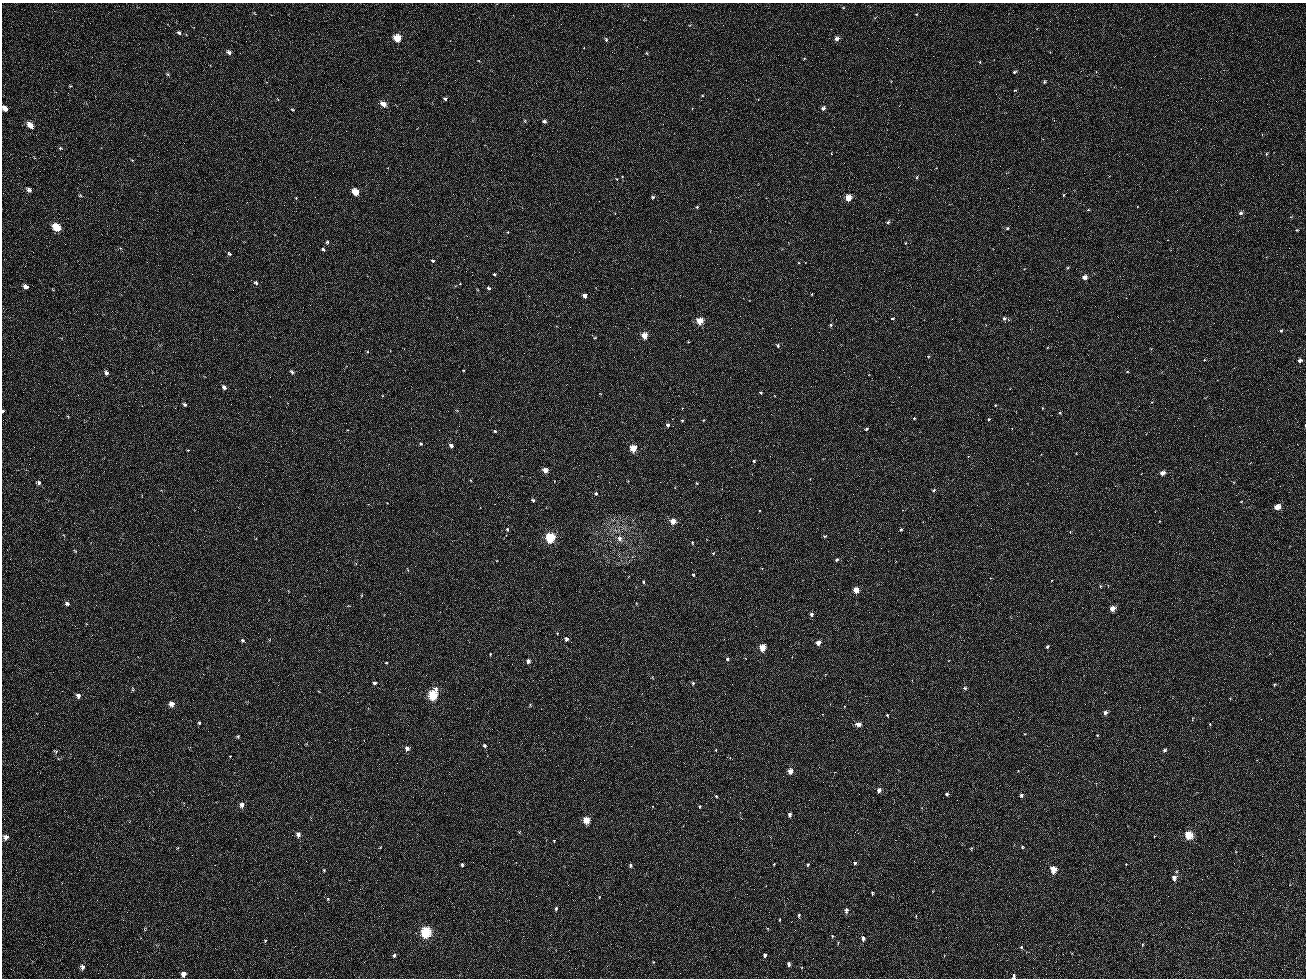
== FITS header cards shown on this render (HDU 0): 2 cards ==
NAXIS1  =                 1304 /
NAXIS2  =                  976 /

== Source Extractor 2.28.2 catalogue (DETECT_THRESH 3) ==
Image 1304 x 976 px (HDU 0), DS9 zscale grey, 1 PNG px = 1 image px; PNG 1308 x 980 px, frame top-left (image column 1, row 976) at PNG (2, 3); no overlay
Background 803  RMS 640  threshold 1930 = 3 sigma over >= 5 px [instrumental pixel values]
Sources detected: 218; all 218 listed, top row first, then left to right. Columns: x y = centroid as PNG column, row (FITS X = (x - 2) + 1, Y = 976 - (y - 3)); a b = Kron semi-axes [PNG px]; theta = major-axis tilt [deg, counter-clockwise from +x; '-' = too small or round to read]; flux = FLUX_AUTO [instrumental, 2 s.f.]
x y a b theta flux
843 8 4 4 - 4.2e+04
254 13 5 4 - 4.2e+04
916 14 4 4 - 4.1e+04
690 25 5 4 - 4.9e+04
179 32 7 6 - 1.1e+05
397 38 6 5 - 9.2e+05
837 39 5 5 - 2.3e+05
606 40 6 4 -73 8.1e+04
229 52 7 5 -25 1.6e+05
646 53 4 4 - 4.7e+04
804 58 5 3 - 4.1e+04
980 62 5 3 - 4.2e+04
1014 72 5 4 - 7.8e+04
168 74 6 5 - 7.3e+04
1044 82 5 5 - 6.4e+04
70 86 4 4 - 4.2e+04
1015 90 4 4 - 4.4e+04
702 95 4 4 - 4.5e+04
277 99 5 3 - 4.1e+04
445 99 5 4 - 7.7e+04
383 104 6 4 -32 4.4e+05
5 108 6 4 -40 3.4e+05
823 108 5 5 - 1.5e+05
292 110 5 4 - 6.8e+04
1181 110 3 2 - 4.5e+04
525 121 5 4 - 6.3e+04
544 122 4 4 - 1.2e+05
30 125 6 5 - 6.2e+05
60 148 6 5 - 7.1e+04
1266 154 5 4 - 5.7e+04
132 160 5 3 - 3.8e+04
916 177 5 4 - 6.2e+04
616 179 5 4 - 4.7e+04
29 190 7 5 -33 1.6e+05
355 192 6 5 - 8.7e+05
1063 195 5 3 - 4.8e+04
80 196 7 5 -32 7.3e+04
653 197 6 5 - 7.9e+04
296 198 4 3 - 3.8e+04
848 198 5 5 - 6.9e+05
697 207 5 4 - 6.1e+04
1088 210 5 3 - 4.1e+04
1240 213 6 5 - 1.3e+05
888 222 5 4 - 8.8e+04
57 227 7 5 -34 1.2e+06
1007 228 5 4 - 7.8e+04
1297 230 4 4 - 4.7e+04
508 232 4 3 - 4.1e+04
327 242 5 5 - 8.3e+04
906 243 5 3 - 3.8e+04
120 248 6 4 -43 5.7e+04
323 250 5 4 - 8.6e+04
229 254 5 4 - 1.0e+05
433 261 5 5 - 7.6e+04
1067 268 5 4 - 6.4e+04
494 274 4 3 - 6.7e+04
1084 277 5 4 - 3.4e+05
256 283 6 5 - 9.9e+04
26 287 6 5 - 2.3e+05
489 288 4 4 - 1.0e+05
812 294 3 3 - 3.9e+04
585 296 4 4 - 2.6e+05
893 318 5 4 - 7.4e+04
1004 318 5 5 - 1.2e+05
700 321 5 5 - 8.1e+05
831 325 5 4 - 7.3e+04
1281 330 5 4 - 6.5e+04
644 335 5 5 - 6.5e+05
595 338 4 4 - 4.3e+04
688 342 4 3 - 3.9e+04
778 346 5 5 - 1.0e+05
1047 348 4 3 - 4.3e+04
367 352 4 3 - 4.0e+04
928 357 4 4 - 5.3e+04
1204 360 4 3 - 3.9e+04
1300 360 5 4 - 1.7e+05
463 370 3 2 - 3.0e+04
292 372 7 5 -46 1.1e+05
1127 372 4 4 - 4.8e+04
106 373 6 5 - 1.5e+05
224 387 6 5 - 1.6e+05
761 392 4 4 - 6.5e+04
1152 402 4 3 - 3.8e+04
185 404 5 4 - 9.9e+04
995 405 4 3 - 3.8e+04
1043 408 4 3 - 4.0e+04
3 411 3 3 - 5.0e+04
1060 413 5 4 - 5.5e+04
914 418 4 3 - 6.4e+04
988 419 5 4 - 5.4e+04
682 420 4 3 - 5.9e+04
703 420 4 4 - 3.9e+04
668 425 4 4 - 1.6e+05
866 429 4 3 - 8.6e+04
495 431 4 4 - 6.6e+04
421 444 5 5 - 7.7e+04
451 445 5 4 - 2.0e+05
633 448 5 5 - 9.0e+05
188 450 3 3 - 3.7e+04
968 456 4 3 - 3.8e+04
754 461 3 3 - 7.7e+04
545 470 5 4 - 4.3e+05
1162 473 5 4 - 3.3e+05
470 480 5 3 - 3.5e+04
39 482 6 5 - 1.3e+05
697 483 4 3 - 4.5e+04
934 490 5 4 - 7.8e+04
596 493 4 4 - 8.8e+04
533 500 4 3 - 8.6e+04
1241 502 4 3 - 3.2e+04
1277 507 5 4 - 5.4e+05
673 521 5 4 - 5.9e+05
507 529 6 4 -80 7.2e+04
901 529 4 3 - 7.3e+04
1070 532 3 3 - 3.5e+04
825 536 5 3 - 7.2e+04
550 537 7 7 - 1.6e+06
620 539 8 6 -70 2.2e+05
692 543 5 4 - 6.0e+04
75 551 6 4 -44 5.8e+04
713 553 5 4 - 5.2e+04
837 560 5 4 - 8.3e+04
408 570 5 3 - 3.8e+04
693 574 4 4 - 6.5e+04
644 582 5 4 - 7.0e+04
1101 586 5 4 - 5.6e+04
856 590 5 4 - 5.2e+05
362 595 4 3 - 3.6e+04
67 603 7 5 -25 1.2e+05
636 603 5 3 - 3.6e+04
1112 608 5 4 - 4.1e+05
811 614 4 4 - 1.4e+05
557 633 4 3 - 3.6e+04
566 639 4 4 - 2.2e+05
242 640 5 5 - 9.1e+04
818 643 4 4 - 3.7e+05
1047 646 5 4 - 7.6e+04
762 648 5 5 - 7.8e+05
490 654 4 4 - 3.6e+04
745 658 3 2 - 2.4e+04
728 659 5 5 - 1.0e+05
528 661 4 4 - 2.4e+05
386 663 4 3 - 4.0e+04
652 677 4 4 - 4.4e+04
374 683 4 4 - 1.4e+05
693 683 5 4 - 7.3e+04
1274 684 5 4 - 5.4e+04
965 688 4 4 - 8.5e+04
133 689 6 4 90 5.6e+04
436 689 6 5 - 1.8e+05
433 695 7 6 - 1.5e+06
78 696 6 5 - 1.9e+05
172 704 6 5 - 3.0e+05
530 705 6 4 48 5.1e+04
1105 712 5 5 - 1.5e+05
887 715 4 3 - 4.6e+04
1192 719 5 3 - 3.4e+04
199 723 5 4 - 6.0e+04
858 724 6 5 - 3.0e+05
1210 724 5 4 - 4.4e+04
1025 734 5 3 - 3.5e+04
1097 735 4 3 - 3.9e+04
238 736 5 4 - 6.5e+04
484 746 5 4 - 9.7e+04
407 748 5 5 - 2.2e+05
716 750 4 3 - 4.4e+04
1164 750 5 4 - 1.0e+05
56 751 7 5 -39 7.4e+04
230 756 3 3 - 3.0e+04
790 771 5 4 - 4.2e+05
879 790 5 4 - 2.3e+05
947 794 3 3 - 9.6e+04
1021 795 5 5 - 1.0e+05
716 796 4 4 - 5.0e+04
242 805 6 6 - 2.2e+05
700 806 5 4 - 5.6e+04
790 814 4 3 - 1.9e+05
586 820 5 5 - 7.9e+05
519 832 5 3 - 3.8e+04
298 834 6 5 - 2.2e+05
1188 835 6 6 - 1.1e+06
6 837 7 7 - 2.0e+05
554 841 3 3 - 4.1e+04
1022 847 4 4 - 6.2e+04
177 848 5 3 - 4.3e+04
971 848 5 4 - 5.6e+04
855 863 6 5 - 9.4e+04
462 864 4 4 - 9.6e+04
774 864 4 3 - 3.6e+04
1126 864 3 3 - 3.2e+04
630 865 5 4 - 8.3e+04
808 865 5 4 - 5.5e+04
1053 869 5 5 - 7.2e+05
324 870 5 4 - 5.5e+04
1174 877 6 4 -87 2.4e+05
872 893 3 2 - 6.5e+04
599 897 4 3 - 3.4e+04
328 899 4 4 - 4.4e+04
556 909 5 3 - 9.3e+04
846 910 6 4 -88 1.8e+05
799 915 6 4 78 6.9e+04
916 916 4 2 - 2.9e+04
780 920 5 3 - 3.7e+04
767 928 5 3 - 4.5e+04
145 929 6 4 -90 5.1e+04
426 932 8 7 - 2.1e+06
832 936 4 4 - 4.7e+04
863 938 5 5 - 1.6e+05
265 941 4 4 - 5.1e+04
1142 945 5 3 - 3.9e+04
1021 947 5 4 - 5.6e+04
394 955 6 5 - 9.6e+04
765 955 5 4 - 1.1e+05
653 962 4 4 - 4.0e+04
789 964 5 4 - 1.1e+05
82 967 7 6 - 1.6e+05
183 974 6 5 - 3.0e+05
1014 976 7 4 75 1.1e+05
At the frame edge (FLAGS 8, measured only in part): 3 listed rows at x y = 5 108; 3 411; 1014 976